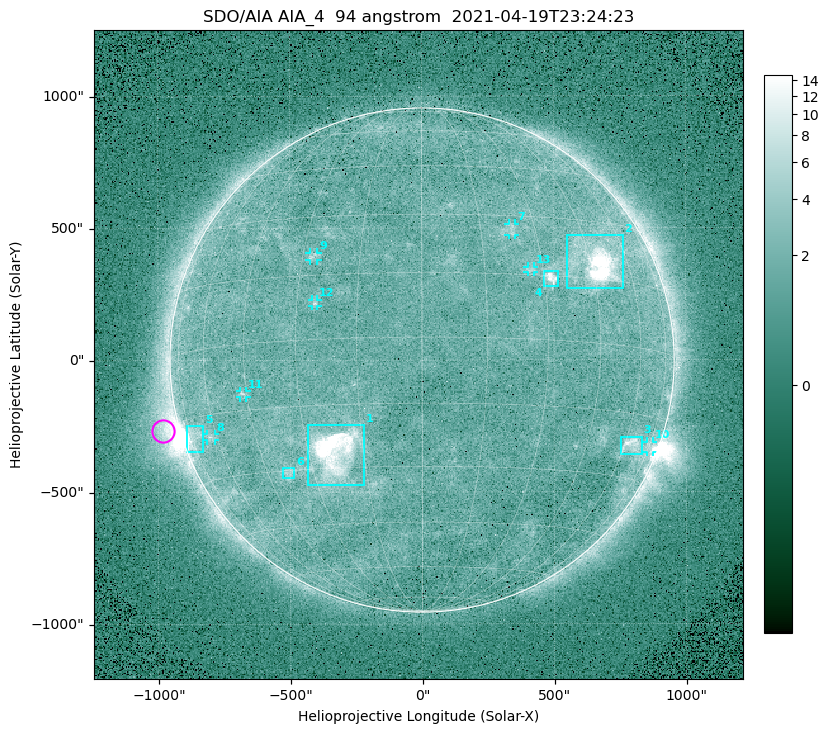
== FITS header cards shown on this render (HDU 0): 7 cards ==
TELESCOP= 'SDO/AIA '
INSTRUME= 'AIA_4   '
WAVELNTH=                   94
WAVEUNIT= 'angstrom'
DATE-OBS= '2021-04-19T23:24:23.12'
CTYPE1  = 'HPLN-TAN'
CTYPE2  = 'HPLT-TAN'

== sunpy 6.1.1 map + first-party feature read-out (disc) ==
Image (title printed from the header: SDO/AIA AIA_4  94 angstrom  2021-04-19T23:24:23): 512 x 512 px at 4.8 arcsec/px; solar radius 955 arcsec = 199 px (full disc in frame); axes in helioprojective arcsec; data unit not stated in the header (colour bar unlabelled)
Orientation: roll -0.138 deg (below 1 deg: not rotated)
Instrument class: DISC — disc imager (sunpy class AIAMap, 94 A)
Bright regions (active regions / flare kernels): reference = the median radial profile (limb darkening/brightening removed); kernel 5 px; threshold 5 sigma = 2.48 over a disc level ~1.74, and >= 1.15x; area >= 9 px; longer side >= 5 px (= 24 arcsec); searched inside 0.97 R_sun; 13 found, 13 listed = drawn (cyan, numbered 1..; 7 of them under ~33 arcsec drawn as corner ticks so the feature stays visible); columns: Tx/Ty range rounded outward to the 10 arcsec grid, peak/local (2 s.f.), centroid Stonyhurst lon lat
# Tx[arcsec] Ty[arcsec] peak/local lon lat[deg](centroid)
1 -430..-220 -470..-240 46 -23 -26
2 550..760 270..470 27 +47 +19
3 750..830 -360..-290 4.8 +64 -22
4 460..520 280..340 6.9 +32 +14
5 -900..-830 -350..-250 5.7 -73 -19
6 -530..-480 -450..-410 2.8 -38 -31
7 330..360 470..520 3 +23 +26
8 -820..-780 -300..-280 2.8 -63 -20
9 -430..-390 380..410 3.1 -27 +20
10 850..880 -350..-310 2.9 +75 -21
11 -690..-660 -140..-110 3.2 -46 -11
12 -420..-390 200..230 3 -25 +8
13 400..430 330..360 2.7 +27 +16
Off-limb structures (1.02-1.3 R_sun): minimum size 50 px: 5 found; the strongest spans PA ~85..115 deg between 1.02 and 1.21 R_sun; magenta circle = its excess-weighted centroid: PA ~105 deg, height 1.06 R_sun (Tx ~-980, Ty ~-270 arcsec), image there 4.9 x the reference